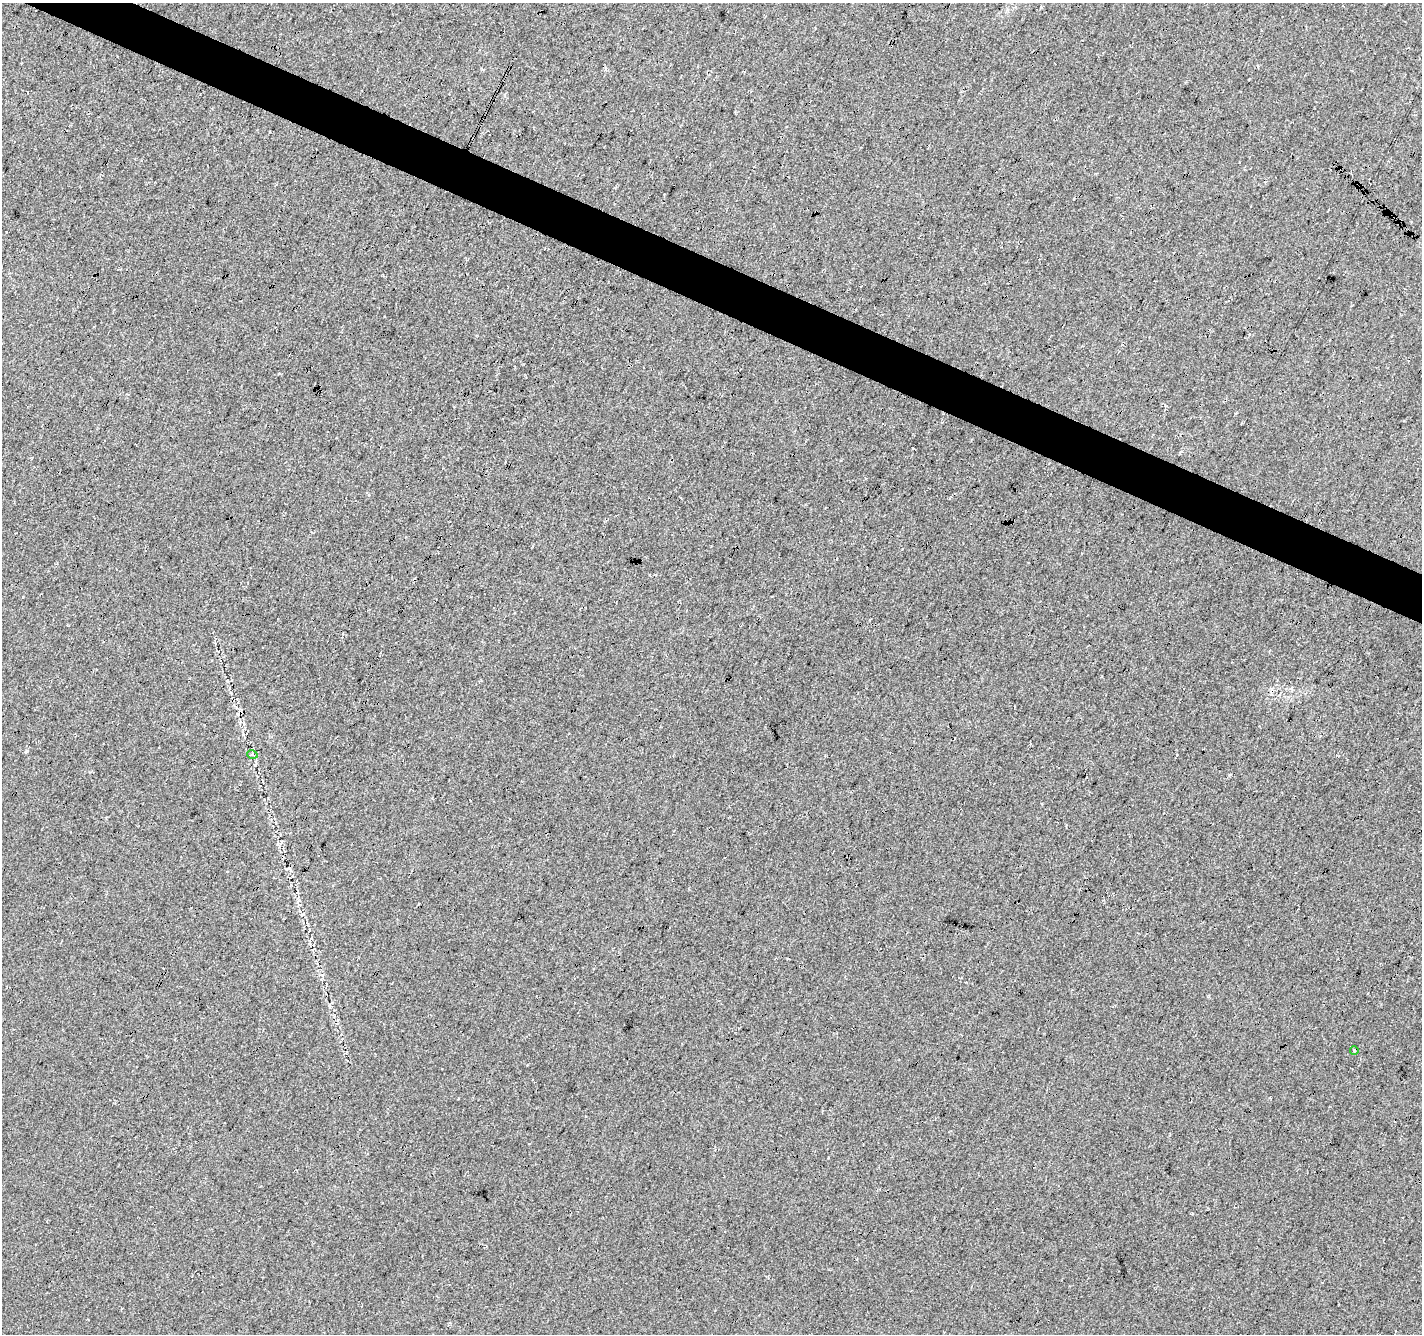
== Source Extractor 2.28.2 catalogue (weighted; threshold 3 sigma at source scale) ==
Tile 11 of 4 x 4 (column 3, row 3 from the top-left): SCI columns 2841-4260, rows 1536-2867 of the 5688 x 5799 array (HDU 1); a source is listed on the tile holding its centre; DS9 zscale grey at full resolution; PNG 1424 x 1336 px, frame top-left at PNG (2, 3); each listed source drawn as its Kron ellipse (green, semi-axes under 4 px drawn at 4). Shown black and unused: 4% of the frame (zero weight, under 3 of 4 exposures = <1% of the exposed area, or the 3 px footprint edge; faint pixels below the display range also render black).
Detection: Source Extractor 2.28.2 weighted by HDU 2 'WHT'; one run over the whole footprint, this tile lists its part. Background 0.0209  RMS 0.012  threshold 0.0555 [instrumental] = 3 sigma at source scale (4.5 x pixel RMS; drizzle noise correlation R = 1.50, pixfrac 1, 0.0396/0.0396 arcsec/px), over >= 5 px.
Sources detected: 3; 1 cosmic-ray / hot-pixel residue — neither listed nor drawn; the other 2 listed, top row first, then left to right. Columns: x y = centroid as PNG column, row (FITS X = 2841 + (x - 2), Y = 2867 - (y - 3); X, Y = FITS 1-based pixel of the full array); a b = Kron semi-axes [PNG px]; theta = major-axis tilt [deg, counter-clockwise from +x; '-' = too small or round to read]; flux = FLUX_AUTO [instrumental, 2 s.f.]
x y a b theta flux
252 754 5 3 - 1.7
1354 1050 4 3 - 1.8